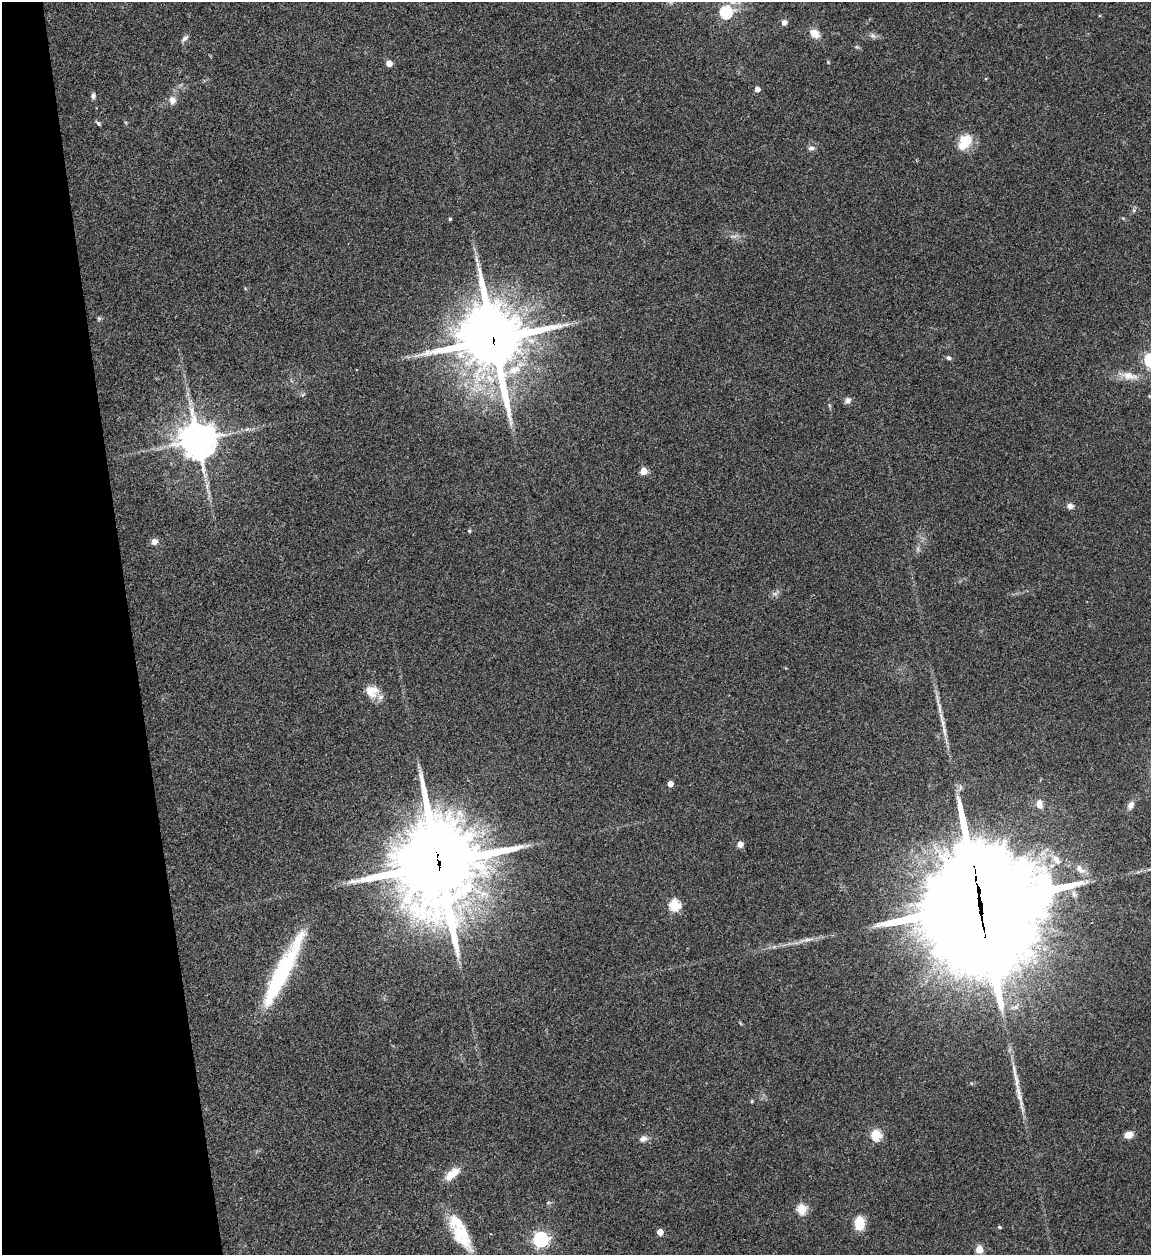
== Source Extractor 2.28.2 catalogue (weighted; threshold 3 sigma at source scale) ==
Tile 5 of 4 x 4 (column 1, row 2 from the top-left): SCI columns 256-1404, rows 2506-3758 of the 4992 x 5013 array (HDU 1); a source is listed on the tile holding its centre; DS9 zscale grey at full resolution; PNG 1153 x 1257 px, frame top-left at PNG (2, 2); no overlay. Shown black and unused: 11% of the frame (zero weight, under 3 of 4 exposures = <1% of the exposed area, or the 3 px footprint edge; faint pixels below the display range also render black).
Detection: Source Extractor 2.28.2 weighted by HDU 2 'WHT'; one run over the whole footprint, this tile lists its part. Background 0.0521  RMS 0.0049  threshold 0.022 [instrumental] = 3 sigma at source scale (4.5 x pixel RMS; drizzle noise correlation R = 1.50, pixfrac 1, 0.05/0.05 arcsec/px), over >= 5 px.
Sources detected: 65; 2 long thin detections or spike segments (spike, bleed or trail) — not listed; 7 inside a brighter listed object's ellipse — not listed separately; the other 56 listed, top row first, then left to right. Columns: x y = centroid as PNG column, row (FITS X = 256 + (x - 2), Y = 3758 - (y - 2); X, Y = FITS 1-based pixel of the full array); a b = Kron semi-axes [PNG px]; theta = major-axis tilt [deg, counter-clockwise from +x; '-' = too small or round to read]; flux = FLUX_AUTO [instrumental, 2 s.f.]
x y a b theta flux
725 12 6 6 - 54
784 22 7 6 - 2.1
815 33 14 10 -40 4.7
873 36 9 6 -37 1.5
184 38 12 5 42 1.6
857 47 6 4 -17 0.68
828 62 6 3 -46 0.49
389 63 5 4 - 6.2
757 89 4 4 - 3.4
93 96 7 5 84 1.4
172 100 11 9 -86 3.4
98 123 7 4 -42 0.9
964 142 22 15 55 9.9
811 148 8 6 2 1.7
1134 210 7 4 73 0.82
450 219 4 3 - 0.82
486 317 14 11 86 160
99 318 6 5 - 0.74
493 340 21 21 - 3200
949 358 7 5 -10 1.1
514 370 18 11 24 8.4
1129 376 30 10 -12 7
848 400 7 7 - 2.2
197 440 11 10 - 1200
643 471 5 5 - 11
207 485 8 5 80 1.4
1070 506 9 7 -1 2.1
469 531 4 4 - 0.77
154 541 7 7 - 2.4
918 549 8 4 -90 1.1
775 594 9 6 -6 1.5
370 691 22 11 -50 5.8
944 731 22 5 -81 3.9
670 784 5 4 - 3.7
1039 804 10 8 -89 3.9
1131 805 12 7 62 2.5
740 844 6 6 - 3.1
1056 859 16 9 -51 5.7
439 864 34 29 -88 5100
1080 869 18 9 -44 4.9
980 904 49 38 -83 13000
674 905 6 5 - 44
807 940 17 5 10 3
281 975 80 15 63 52
752 1101 4 4 - 0.54
876 1135 5 5 - 37
1128 1135 9 7 13 3.6
643 1139 11 8 28 2.3
452 1174 22 10 40 7.4
802 1209 5 5 - 31
859 1223 14 10 -88 10
999 1227 5 3 - 0.65
660 1232 5 4 - 7.1
460 1234 27 23 -81 13
541 1239 6 6 - 130
979 1249 5 5 - 14
Overlapping masked pixels (flux is a lower limit): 4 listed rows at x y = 493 340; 439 864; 980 904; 281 975